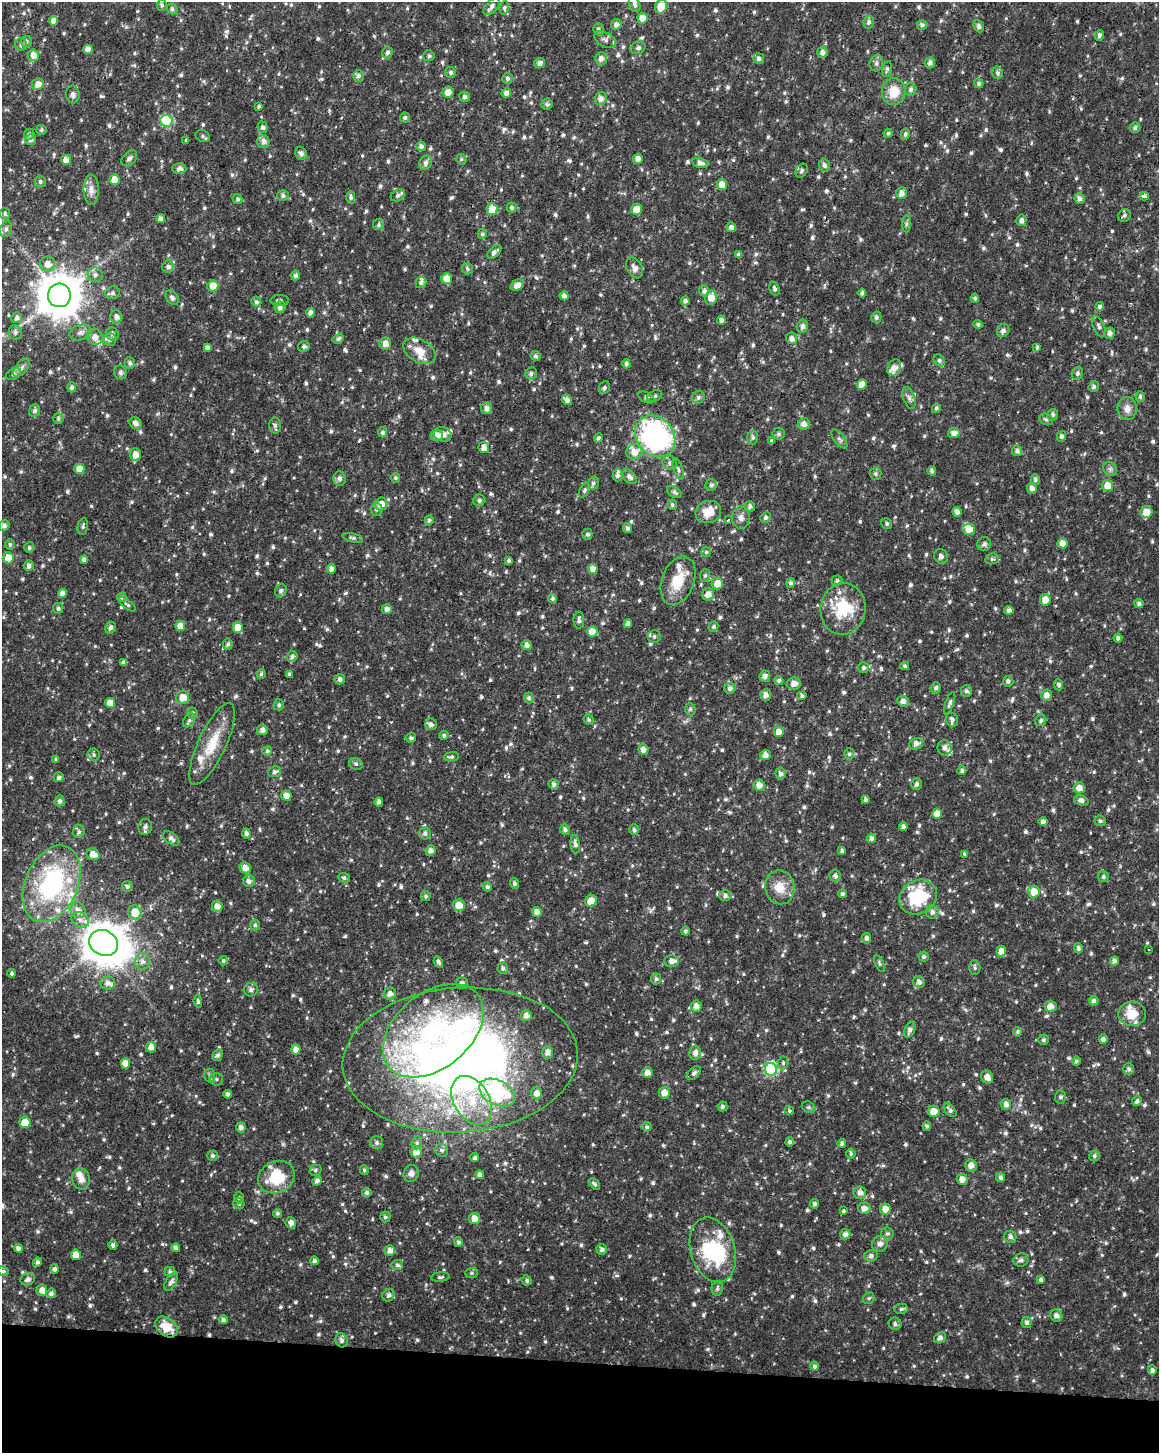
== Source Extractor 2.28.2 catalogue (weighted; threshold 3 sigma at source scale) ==
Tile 11 of 4 x 3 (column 3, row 3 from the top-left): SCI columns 2316-3472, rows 234-1684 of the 4637 x 4872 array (HDU 1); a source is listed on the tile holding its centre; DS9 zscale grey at full resolution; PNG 1161 x 1455 px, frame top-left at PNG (2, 2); each listed source drawn as its Kron ellipse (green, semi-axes under 4 px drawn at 4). Shown black and unused: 6% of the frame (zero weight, under 2 of 3 exposures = <1% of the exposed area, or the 3 px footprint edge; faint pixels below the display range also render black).
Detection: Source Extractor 2.28.2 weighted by HDU 2 'WHT'; one run over the whole footprint, this tile lists its part. Background 0.0215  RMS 0.0042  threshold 0.019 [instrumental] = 3 sigma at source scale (4.5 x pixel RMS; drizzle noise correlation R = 1.50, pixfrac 1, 0.0396/0.0396 arcsec/px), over >= 5 px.
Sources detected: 1053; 1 inside a brighter object's white glare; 1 cosmic-ray / hot-pixel residue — neither listed nor drawn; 39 inside a brighter listed object's ellipse — not listed separately; of the other 1012, all 500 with FLUX_AUTO >= 0.842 (the completeness limit of this list) listed and drawn (512 fainter detections not listed), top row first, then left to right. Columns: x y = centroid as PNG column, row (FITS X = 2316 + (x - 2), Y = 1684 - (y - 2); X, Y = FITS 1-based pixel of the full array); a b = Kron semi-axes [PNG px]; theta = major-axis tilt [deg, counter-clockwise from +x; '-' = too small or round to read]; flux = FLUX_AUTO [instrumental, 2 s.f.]
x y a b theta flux
634 4 8 5 -70 1.4
162 5 6 5 - 0.85
661 6 7 6 - 7.6
491 7 10 5 47 1.8
504 8 6 4 80 0.89
172 9 5 5 - 1.2
642 18 5 5 - 3.8
53 21 5 5 - 3
868 22 6 5 - 1.4
616 25 5 5 - 1.8
922 25 5 5 - 1.2
979 26 6 4 -62 1.2
598 29 6 5 - 1.2
1099 35 5 4 - 1.3
605 40 12 7 -30 1.8
26 42 6 5 - 1.2
21 44 6 6 - 1.4
638 48 7 6 - 1.3
88 49 5 4 - 3.2
388 52 6 5 - 1.3
823 52 5 5 - 2.1
33 55 6 5 - 3.4
429 56 6 5 - 0.9
601 59 6 6 - 2.2
759 59 5 5 - 1.4
539 63 5 5 - 2
876 63 8 6 76 1.4
930 63 5 5 - 1.4
887 69 8 4 76 1
450 72 5 5 - 0.98
998 73 6 5 - 1.3
358 76 6 5 - 1.4
507 78 5 5 - 1.2
979 83 5 4 - 0.91
38 84 6 5 - 3
911 89 6 6 - 1.2
448 92 5 5 - 2.9
894 92 13 12 - 8.4
506 93 5 4 - 2.4
73 94 9 7 -87 1.7
465 97 5 5 - 1.4
601 98 6 6 - 2.4
547 104 6 5 - 1.1
259 106 4 3 - 0.95
405 117 5 5 - 0.98
166 121 6 6 - 31
263 127 5 5 - 1.2
1135 127 5 5 - 0.98
41 130 5 5 - 0.84
888 133 4 4 - 0.87
29 134 5 5 - 1
905 134 5 4 - 0.99
203 136 7 6 - 0.88
30 140 5 5 - 1.7
186 140 4 3 - 1
263 142 6 6 - 2.3
421 146 5 4 - 1.5
301 153 7 5 -54 1.6
129 158 9 6 45 1.3
461 159 5 5 - 0.9
638 159 5 5 - 2.1
66 160 5 5 - 2.7
425 163 7 6 - 1.5
700 163 8 4 -12 2
824 165 6 5 - 1.3
179 169 7 5 -1 1.6
802 171 7 5 58 1
115 180 5 5 - 5.9
40 182 6 5 - 1.1
722 185 5 5 - 4.2
91 190 15 7 -89 3
901 193 6 5 - 2.4
398 195 7 5 30 1.1
283 196 6 5 - 1.2
1144 196 4 3 - 31
351 197 6 4 -90 1
237 199 5 5 - 0.91
1079 199 5 5 - 1.7
512 207 5 5 - 1.2
492 209 6 5 - 6.6
636 209 5 5 - 4.3
5 214 5 5 - 1.1
1124 215 7 6 - 1.1
161 218 4 4 - 1.7
1021 220 6 5 - 1.5
906 224 8 4 89 1
379 225 5 5 - 0.85
731 227 5 5 - 2.1
6 229 8 6 72 1.3
482 234 5 4 - 1
494 252 8 5 43 1.6
739 255 4 4 - 1.3
47 264 7 7 - 3.4
168 267 6 6 - 1.7
635 268 11 7 -61 2.4
467 269 6 5 - 0.96
95 275 7 7 - 1.8
295 275 5 4 - 1.4
447 279 5 5 - 4.3
421 282 5 5 - 1.3
517 285 7 5 31 3
213 286 5 5 - 6.8
774 289 7 5 -71 1.1
704 291 5 5 - 1.4
113 293 7 6 - 1
862 293 4 4 - 1
59 295 11 11 - 1500
564 296 4 4 - 2.1
172 298 8 5 -53 1.3
711 298 7 6 - 4.1
975 298 4 4 - 0.85
280 300 9 5 0 1.1
685 301 4 4 - 1.6
256 302 5 5 - 1.3
1100 306 4 4 - 1.3
280 307 6 5 - 1.7
310 313 5 4 - 1.6
116 317 6 6 - 1.9
876 317 6 5 - 1.3
17 318 5 5 - 1.6
721 320 4 4 - 1.7
978 324 5 4 - 0.91
802 326 7 5 78 1.9
1099 326 11 5 -65 1.4
1003 331 7 6 - 1.6
15 332 7 6 - 1.3
80 332 11 7 17 2.1
1110 333 5 5 - 1.9
112 334 6 6 - 1.4
95 337 8 7 - 2.8
792 338 6 5 - 2.2
338 339 5 4 - 1.1
110 340 6 6 - 1.2
385 344 6 6 - 3
207 347 4 4 - 1.4
304 347 6 5 - 1.2
1037 347 3 3 - 1.6
420 351 17 11 -30 5.7
535 356 5 5 - 1
939 360 6 5 - 0.97
130 363 6 5 - 1.1
626 364 5 4 - 1.2
22 368 10 5 50 1.6
894 368 9 6 68 3.8
120 372 7 6 - 1.3
531 373 6 5 - 1.2
1077 373 6 5 - 1
13 374 8 5 27 1.1
862 385 5 5 - 4
72 387 5 4 - 1.3
1094 387 5 5 - 1
604 388 6 5 - 1
655 396 8 5 26 0.96
646 397 8 5 -26 0.99
698 397 6 6 - 1.3
1140 397 5 4 - 0.85
909 398 11 5 -72 1.6
567 400 5 5 - 1.9
486 408 6 5 - 2
936 408 5 4 - 0.95
1127 408 11 9 -87 2.7
35 411 6 5 - 1.4
1053 415 6 5 - 1.3
58 418 5 5 - 0.86
1046 419 7 5 -28 0.94
136 423 6 5 - 2.1
804 424 6 5 - 2.4
275 425 8 6 -88 1.2
383 432 5 4 - 1
954 433 6 5 - 2.4
443 434 9 7 -15 2.2
779 434 6 6 - 0.99
437 435 6 5 - 3.4
655 436 22 18 -50 99
1062 436 5 4 - 1.2
753 437 7 5 -90 0.87
598 438 4 4 - 0.96
839 439 11 5 -53 1.2
771 441 4 3 - 0.9
484 447 5 5 - 2.3
1017 451 5 5 - 1.4
634 452 8 7 - 4.2
136 454 6 5 - 3.9
670 463 8 7 - 1.3
79 469 5 5 - 4.1
678 469 11 4 -72 1.1
1110 469 7 6 - 1.1
932 471 4 4 - 1.1
875 474 6 6 - 0.86
618 475 6 5 - 1.3
630 477 8 5 -49 2
339 478 7 6 - 1.5
395 478 5 4 - 0.85
1035 480 5 4 - 1.2
593 483 6 5 - 1.2
711 485 6 5 - 1.4
1107 485 5 5 - 4.9
1032 488 5 5 - 2
584 490 7 5 62 0.97
674 492 8 5 -32 1.3
479 500 6 5 - 1.2
381 504 6 6 - 3.4
672 505 5 4 - 0.87
750 506 5 5 - 1.4
377 509 6 6 - 1.2
708 512 13 11 19 6.3
957 512 5 4 - 1.8
1146 512 6 5 - 4.6
765 517 5 5 - 1
741 518 11 9 -86 2.2
429 520 5 4 - 0.91
728 520 3 2 - 0.89
887 524 6 5 - 0.91
4 526 5 5 - 1.5
83 526 8 5 79 0.99
627 528 5 4 - 1.3
969 529 6 6 - 4.3
587 534 5 5 - 1.1
353 538 10 4 -13 1
1062 543 5 5 - 3.5
10 544 5 5 - 0.9
984 544 7 6 - 1.4
29 548 5 5 - 0.89
706 552 5 5 - 0.87
941 556 7 7 - 1.6
8 558 5 5 - 5.2
992 559 7 5 11 0.85
84 560 4 4 - 1.9
508 560 4 4 - 0.96
29 566 5 5 - 1.5
331 569 4 4 - 2.2
593 569 5 5 - 3.1
705 575 6 5 - 0.87
837 580 5 5 - 0.96
678 581 25 16 69 12
790 583 5 4 - 1.2
717 584 6 5 - 4.7
281 591 6 5 - 1.4
62 594 4 4 - 2.7
708 595 6 6 - 3
122 597 5 4 - 1.1
553 598 4 4 - 1.1
1045 600 6 5 - 4
127 604 10 4 -36 0.96
1139 604 5 4 - 1.3
58 608 5 5 - 1.1
387 609 5 5 - 2
843 609 26 22 84 19
1009 610 5 4 - 1.8
579 620 8 5 88 1.4
628 623 5 4 - 1.5
180 626 5 5 - 3.8
238 627 5 5 - 5.1
713 627 5 4 - 0.89
110 628 6 5 - 1.3
592 632 5 5 - 5
654 636 6 6 - 1.4
1118 638 4 4 - 1.2
228 644 5 5 - 1
527 645 5 5 - 2.1
292 656 5 5 - 1.3
124 662 4 4 - 1.6
905 666 4 4 - 0.96
863 668 5 5 - 1.1
261 674 5 3 - 0.85
289 674 4 4 - 0.89
765 676 6 5 - 1.9
340 679 5 5 - 1.6
779 681 5 4 - 1.1
1008 681 5 5 - 1.1
794 684 7 6 - 2.6
1059 685 5 4 - 0.92
730 688 5 5 - 1.5
936 688 5 5 - 1.3
966 691 6 5 - 1.1
766 695 6 5 - 2.4
1046 695 5 5 - 2.6
802 696 5 4 - 1
183 697 7 6 - 4.2
529 698 5 4 - 1
903 701 5 5 - 1.8
110 703 5 5 - 4.7
950 703 12 4 70 1.3
279 705 5 5 - 1.1
690 709 6 5 - 0.94
193 713 5 5 - 1
189 720 8 5 54 0.93
589 720 5 5 - 0.86
952 720 7 6 - 1.6
1041 720 6 5 - 1
431 724 6 5 - 1.7
262 730 5 5 - 1.9
779 732 5 5 - 3.6
444 735 5 4 - 0.91
411 738 5 5 - 1.1
212 744 45 14 65 13
916 744 7 5 21 2.3
945 748 7 7 - 2
643 750 5 5 - 2.1
267 751 5 4 - 0.95
849 754 6 5 - 0.97
94 755 6 6 - 0.96
765 755 5 5 - 2.4
451 757 7 4 9 0.89
56 759 4 4 - 0.92
356 764 7 5 -27 0.94
962 771 4 4 - 1
275 772 7 5 21 1.4
780 773 6 5 - 1.5
59 777 5 5 - 1.3
554 784 5 5 - 1.4
916 784 6 5 - 1.1
759 785 6 5 - 3.3
1079 788 5 5 - 2.8
286 796 5 5 - 3.3
865 799 4 3 - 1
1081 800 7 5 -20 1.6
60 801 5 5 - 1.3
379 802 4 4 - 1.6
937 814 5 5 - 5.2
1100 821 6 5 - 1.1
1043 822 4 4 - 1.7
145 827 8 6 81 1.7
903 827 4 4 - 1.5
565 830 5 5 - 1.3
634 830 5 4 - 1.1
79 832 6 5 - 1.2
246 833 5 4 - 1.4
425 833 6 6 - 1.3
171 838 9 5 -39 1.8
871 838 5 4 - 1.6
575 844 9 4 -83 1.8
430 851 5 5 - 1.8
842 851 4 4 - 1.1
93 854 6 5 - 3.4
965 854 3 3 - 1.2
245 868 6 5 - 2.8
835 876 6 5 - 1.3
1103 877 5 5 - 0.97
344 878 6 5 - 0.86
249 881 6 6 - 1.8
514 883 5 4 - 1
52 884 40 26 66 59
127 886 5 5 - 1.1
487 887 4 4 - 1.1
780 887 17 15 -79 6.9
1034 892 6 6 - 4.9
842 894 4 4 - 1
725 895 6 5 - 1.3
426 896 5 5 - 0.95
918 897 19 16 31 25
591 901 6 5 - 4.6
459 905 6 5 - 4.9
217 906 5 5 - 2.7
78 910 8 7 - 2.6
135 912 7 6 - 6.4
537 912 5 4 - 2.5
932 912 6 6 - 1.9
80 920 9 7 -29 2.1
255 925 5 5 - 0.9
685 931 4 4 - 0.95
866 938 5 4 - 1.5
103 943 15 12 -26 1100
1078 948 5 4 - 1.1
1149 949 3 3 - 0.89
1001 951 5 5 - 3.2
923 957 5 5 - 1.2
142 961 8 7 - 2
223 961 5 4 - 0.86
672 961 7 6 - 2.7
1114 961 4 4 - 2.1
438 962 6 3 -62 1.1
880 964 9 4 -64 0.9
503 968 6 5 - 1.1
975 968 7 5 -89 0.95
12 973 4 4 - 1.1
656 979 5 5 - 0.99
919 982 6 5 - 1.8
108 983 7 6 - 2.1
462 983 6 5 - 1.5
251 990 7 6 - 1.2
390 994 6 6 - 2.5
198 1001 6 4 -84 0.91
1094 1001 5 4 - 1.4
696 1006 5 5 - 2.5
1051 1006 6 5 - 3.1
1132 1014 14 12 4 7.2
526 1016 5 5 - 2.4
910 1030 8 5 65 1.8
433 1031 57 37 39 75
1017 1032 4 4 - 0.99
1103 1039 4 4 - 1.6
1043 1040 5 5 - 0.93
151 1047 5 5 - 3.2
296 1050 5 4 - 2.7
548 1052 6 5 - 2.4
695 1053 7 6 - 2.2
218 1055 6 5 - 1.3
460 1060 118 72 4 370
1076 1061 4 4 - 1.1
125 1063 5 5 - 3.2
783 1063 6 5 - 0.92
771 1069 6 6 - 38
1129 1069 6 5 - 1.2
647 1073 5 5 - 2.9
694 1073 8 5 46 1.2
210 1075 7 5 -88 1.1
987 1077 7 5 -56 2.9
216 1079 7 6 - 1.1
497 1093 19 12 -27 36
537 1093 6 5 - 2.9
664 1093 6 5 - 3.2
228 1094 4 4 - 1.5
1060 1097 6 5 - 1
472 1100 26 18 -60 18
1137 1101 5 5 - 1.2
1006 1104 5 5 - 2
723 1107 5 5 - 1.1
809 1107 7 5 -20 0.9
789 1110 5 4 - 0.88
950 1110 8 5 -51 1.2
934 1111 5 5 - 5.5
25 1122 6 5 - 6
927 1126 4 4 - 1.1
241 1127 5 4 - 1.9
647 1127 5 5 - 0.89
790 1142 5 4 - 1.1
377 1143 6 6 - 1.2
417 1143 6 5 - 0.86
842 1143 4 4 - 1.2
442 1150 6 6 - 1.2
416 1152 6 5 - 3.4
851 1154 5 4 - 0.86
213 1156 5 5 - 1.1
1094 1156 5 5 - 1
475 1158 4 4 - 0.99
971 1166 6 6 - 2.8
315 1170 6 5 - 0.89
364 1170 5 4 - 0.88
411 1173 8 7 - 2
480 1175 4 4 - 1.6
276 1177 19 15 26 16
1000 1177 5 4 - 1.3
81 1179 11 9 -77 3.3
962 1179 5 5 - 2.7
317 1181 5 4 - 1.8
594 1184 7 4 -46 0.98
367 1193 5 5 - 1.1
860 1193 6 6 - 2.2
239 1198 6 4 87 0.86
239 1204 6 5 - 0.92
814 1204 4 4 - 0.96
864 1208 6 6 - 2.2
885 1209 6 5 - 3.5
843 1211 4 3 - 1
277 1213 4 4 - 0.93
385 1217 5 5 - 0.98
475 1218 5 5 - 3.5
291 1223 5 5 - 2.3
845 1234 5 5 - 1.7
887 1234 6 6 - 1.1
1010 1237 6 6 - 1.4
458 1242 5 4 - 1.2
880 1244 8 7 - 2.1
113 1245 5 4 - 1.3
18 1248 4 4 - 1.9
176 1248 4 4 - 1.3
602 1249 5 5 - 1.5
713 1250 33 22 -73 34
390 1251 5 5 - 2.6
76 1255 5 5 - 4.7
871 1256 7 5 15 1.1
1021 1260 7 6 - 1.6
314 1261 4 4 - 1.1
37 1262 5 4 - 1.3
397 1265 6 5 - 1.1
55 1269 5 4 - 1.3
3 1271 5 5 - 1.2
170 1272 5 5 - 1.2
472 1273 6 5 - 0.85
440 1277 9 4 5 0.91
28 1279 7 6 - 1.9
527 1280 5 5 - 0.98
1041 1280 4 4 - 1.2
171 1282 10 5 58 1.6
717 1288 7 5 78 1.1
42 1290 6 5 - 2.5
51 1293 5 4 - 1.2
388 1295 6 5 - 1.5
869 1298 6 5 - 0.86
901 1309 7 5 12 0.94
1056 1316 6 5 - 2
223 1320 4 4 - 1.5
1027 1322 5 5 - 1.3
895 1324 6 6 - 1.3
166 1327 12 8 -40 8.5
940 1338 6 5 - 1.5
342 1340 7 6 - 1.4
814 1366 4 4 - 1
1152 1370 5 4 - 1.3
Overlapping masked pixels (flux is a lower limit): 4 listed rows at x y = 166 121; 492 209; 460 1060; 166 1327
Isophote crosses this tile's border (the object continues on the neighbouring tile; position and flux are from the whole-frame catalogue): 1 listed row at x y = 3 1271